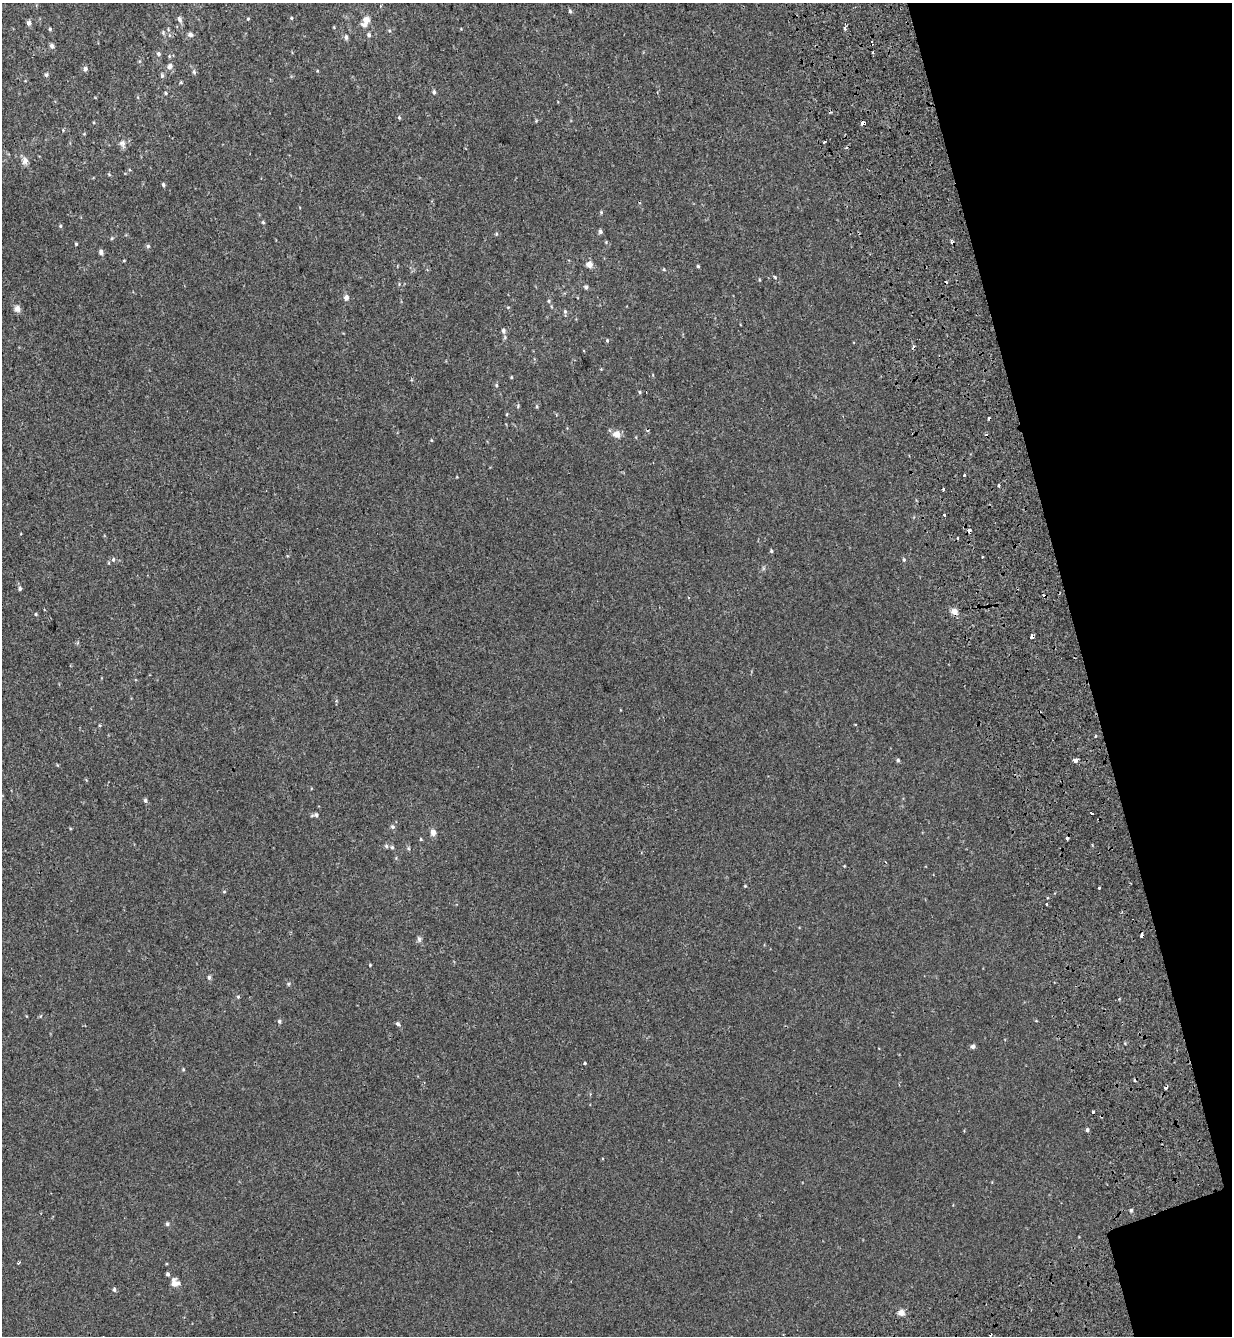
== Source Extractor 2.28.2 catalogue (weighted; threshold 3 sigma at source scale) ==
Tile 12 of 4 x 4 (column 4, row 3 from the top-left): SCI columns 3935-5164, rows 1487-2820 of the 5460 x 5640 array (HDU 1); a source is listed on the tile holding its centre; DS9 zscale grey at full resolution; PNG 1234 x 1338 px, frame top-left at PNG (2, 3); no overlay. Shown black and unused: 13% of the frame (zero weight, under 2 of 3 exposures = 11% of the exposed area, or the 3 px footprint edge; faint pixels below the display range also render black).
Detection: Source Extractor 2.28.2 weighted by HDU 2 'WHT'; one run over the whole footprint, this tile lists its part. Background -1.86e-04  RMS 0.0033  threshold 0.0147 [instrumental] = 3 sigma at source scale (4.5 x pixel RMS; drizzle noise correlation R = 1.50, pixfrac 1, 0.0396/0.0396 arcsec/px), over >= 5 px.
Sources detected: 132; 14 cosmic-ray / hot-pixel residue — not listed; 1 inside a brighter listed object's ellipse — not listed separately; the other 117 listed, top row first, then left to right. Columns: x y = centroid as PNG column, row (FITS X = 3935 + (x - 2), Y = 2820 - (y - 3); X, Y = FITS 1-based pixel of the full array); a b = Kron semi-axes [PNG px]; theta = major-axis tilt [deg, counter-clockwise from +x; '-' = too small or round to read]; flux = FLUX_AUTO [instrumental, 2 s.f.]
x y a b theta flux
380 6 5 3 - 0.31
570 11 6 4 -79 0.56
291 18 4 4 - 0.37
180 19 8 5 -69 1.2
248 19 5 4 - 0.32
366 20 6 5 - 3.3
29 23 5 5 - 1.3
334 27 5 3 - 0.25
845 28 4 3 - 1.1
50 29 5 4 - 0.44
389 31 5 5 - 0.46
163 33 6 5 - 0.58
190 34 7 5 -32 1.1
369 35 6 5 - 0.73
346 37 6 5 - 0.88
872 43 5 2 - 0.92
52 46 6 5 - 0.99
158 54 6 5 - 0.84
169 56 5 4 - 0.36
170 66 9 7 46 1.5
85 69 6 5 - 0.86
194 72 8 5 -80 0.72
46 75 6 5 - 0.54
162 76 7 5 -89 0.59
434 92 6 5 - 0.74
166 93 4 4 - 0.34
399 117 5 4 - 0.44
536 121 5 3 - 0.28
863 123 4 3 - 8
63 130 4 4 - 0.3
84 134 4 4 - 0.29
824 141 3 3 - 9.9
122 144 12 9 -71 1.5
25 161 9 7 78 1.9
109 174 6 4 -44 0.38
163 185 4 4 - 0.59
601 212 5 5 - 0.35
263 222 5 4 - 0.41
60 226 5 4 - 0.45
600 231 6 5 - 0.77
496 234 5 4 - 0.39
112 238 5 5 - 0.38
76 244 4 4 - 0.34
148 246 6 5 - 0.58
101 252 6 5 - 1
124 260 4 3 - 0.26
589 264 6 5 - 2.8
698 266 4 3 - 0.4
664 269 5 3 - 0.3
775 277 5 3 - 0.45
399 284 5 4 - 0.35
586 287 5 5 - 0.75
346 298 5 5 - 1.7
549 301 5 4 - 0.43
508 307 5 3 - 0.3
17 309 5 5 - 2.7
565 311 7 5 -71 0.58
503 331 5 4 - 0.95
505 337 6 5 - 0.48
607 340 5 4 - 0.38
601 369 4 4 - 0.24
511 377 4 3 - 0.33
496 385 6 4 -77 0.51
640 392 5 4 - 0.4
507 414 4 4 - 0.29
617 434 8 8 - 2.6
431 440 4 3 - 0.27
964 475 3 3 - 1.7
998 485 3 3 - 0.61
943 489 3 3 - 0.45
944 515 3 2 - 1
969 531 4 3 - 2.7
771 551 5 4 - 0.44
983 557 3 2 - 0.38
113 560 6 5 - 0.63
904 560 5 4 - 0.45
20 588 6 5 - 0.65
954 611 10 7 -43 1.9
36 614 4 4 - 0.41
1032 636 4 3 - 3.8
898 760 5 4 - 0.53
1076 761 4 3 - 3.6
145 800 5 4 - 0.8
1092 814 3 3 - 1
316 815 7 6 - 0.86
393 827 6 5 - 0.72
70 828 4 3 - 0.29
433 832 9 7 -82 1.6
421 839 4 4 - 0.33
386 846 6 5 - 0.59
392 847 6 5 - 0.55
408 848 6 4 -47 0.45
844 866 4 3 - 0.21
745 886 4 3 - 0.29
1099 888 3 3 - 0.8
224 891 5 3 - 0.32
1047 904 3 3 - 0.74
1142 935 5 3 - 4.4
419 939 9 6 85 0.84
370 965 3 3 - 0.29
209 977 5 5 - 0.73
288 984 5 5 - 0.4
238 997 5 4 - 0.43
279 1021 5 4 - 0.72
398 1024 6 4 -48 0.86
973 1046 5 5 - 0.84
584 1063 3 3 - 1.5
183 1069 5 4 - 0.38
1101 1116 4 2 - 0.26
1087 1130 5 4 - 0.58
1131 1210 5 4 - 0.42
167 1224 5 5 - 0.76
19 1262 4 3 - 0.56
167 1274 4 4 - 0.69
175 1283 10 9 - 2.7
114 1290 5 4 - 0.72
901 1312 5 5 - 3
Overlapping masked pixels (flux is a lower limit): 5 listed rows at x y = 863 123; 969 531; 1032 636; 1142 935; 1101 1116